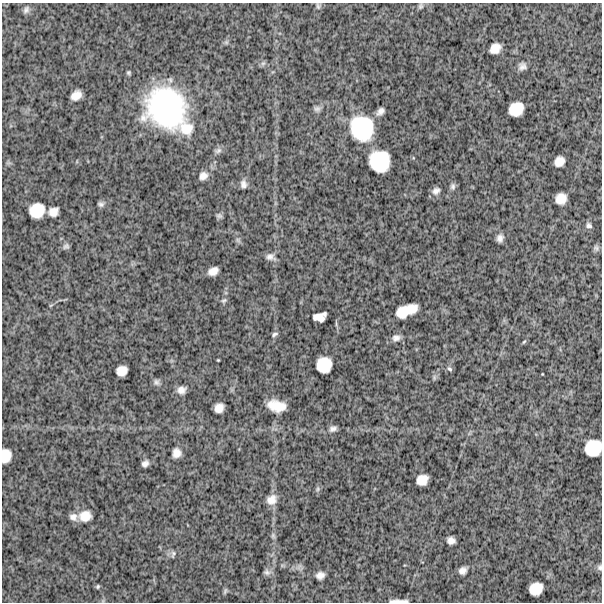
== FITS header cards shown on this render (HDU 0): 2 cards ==
NAXIS1  =                  600
NAXIS2  =                  600

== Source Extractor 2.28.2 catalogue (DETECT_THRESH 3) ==
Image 600 x 600 px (HDU 0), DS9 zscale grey, 1 PNG px = 1 image px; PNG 604 x 604 px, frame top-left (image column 1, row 600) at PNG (2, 3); no overlay
Background 1300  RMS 320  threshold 970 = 3 sigma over >= 5 px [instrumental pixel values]
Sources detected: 70; all 70 listed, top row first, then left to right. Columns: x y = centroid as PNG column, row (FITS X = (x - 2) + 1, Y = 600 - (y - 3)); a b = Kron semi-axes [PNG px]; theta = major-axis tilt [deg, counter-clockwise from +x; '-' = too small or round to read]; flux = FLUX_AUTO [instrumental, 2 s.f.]
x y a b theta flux
318 6 9 5 -75 4.5e+04
420 6 7 6 - 4.6e+04
26 10 10 7 60 6.9e+04
495 48 10 8 41 2.2e+05
263 63 7 4 18 4.2e+04
522 66 10 9 - 1.1e+05
76 95 10 7 39 2.0e+05
166 108 40 36 -46 3.7e+06
317 109 9 7 14 6.7e+04
516 109 13 11 35 4.1e+05
380 111 10 6 44 1.0e+05
362 128 26 23 -67 1.3e+06
186 129 19 18 - 4.5e+05
218 151 11 7 26 7.7e+04
379 161 19 18 - 8.8e+05
559 161 9 8 - 1.9e+05
203 176 11 9 42 1.3e+05
243 184 10 8 -82 9.8e+04
453 186 9 6 -86 6.1e+04
436 191 10 8 39 9.9e+04
561 199 10 9 - 2.5e+05
101 204 8 6 -14 5.8e+04
37 210 13 12 - 4.5e+05
53 212 9 8 - 1.8e+05
219 216 8 5 -10 4.8e+04
589 225 8 7 - 6.3e+04
500 238 8 6 71 1.0e+05
238 240 8 4 -53 4.7e+04
66 246 8 7 - 5.7e+04
596 248 8 7 - 5.4e+04
270 257 13 8 -16 1.1e+05
213 271 9 7 29 1.7e+05
224 300 8 5 26 4.3e+04
51 305 6 3 19 2.1e+04
406 311 21 10 21 4.9e+05
324 314 5 4 - 4.6e+04
318 318 11 7 -11 1.8e+05
274 334 7 4 24 4.7e+04
396 338 11 8 3 1.1e+05
524 342 6 4 44 2.5e+04
218 360 3 3 - 1.8e+04
324 365 14 13 - 4.5e+05
449 369 7 5 -39 4.4e+04
122 371 10 9 - 2.1e+05
434 377 8 4 -90 4.2e+04
156 382 9 7 -66 6.4e+04
181 390 10 8 12 1.2e+05
276 406 17 10 -11 3.9e+05
219 408 9 8 - 1.8e+05
333 429 10 6 19 7.9e+04
593 448 15 14 - 5.6e+05
176 453 8 7 - 1.6e+05
6 456 12 9 83 2.8e+05
145 463 6 5 - 8.4e+04
422 480 10 9 - 2.4e+05
318 489 6 4 89 3.8e+04
271 500 12 11 - 1.9e+05
85 516 16 13 11 2.8e+05
73 517 11 9 -22 1.1e+05
273 536 8 6 -70 4.6e+04
451 540 7 6 - 1.2e+05
173 554 10 5 78 5.1e+04
600 567 8 7 - 4.9e+04
463 571 8 7 - 1.1e+05
267 572 9 8 - 7.2e+04
320 575 9 7 21 1.2e+05
98 586 5 5 - 3.5e+04
536 589 12 11 - 3.3e+05
225 591 9 4 70 4.0e+04
399 601 22 4 0 1.2e+05
At the frame edge (FLAGS 8, measured only in part): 4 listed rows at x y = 593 448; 6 456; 600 567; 399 601